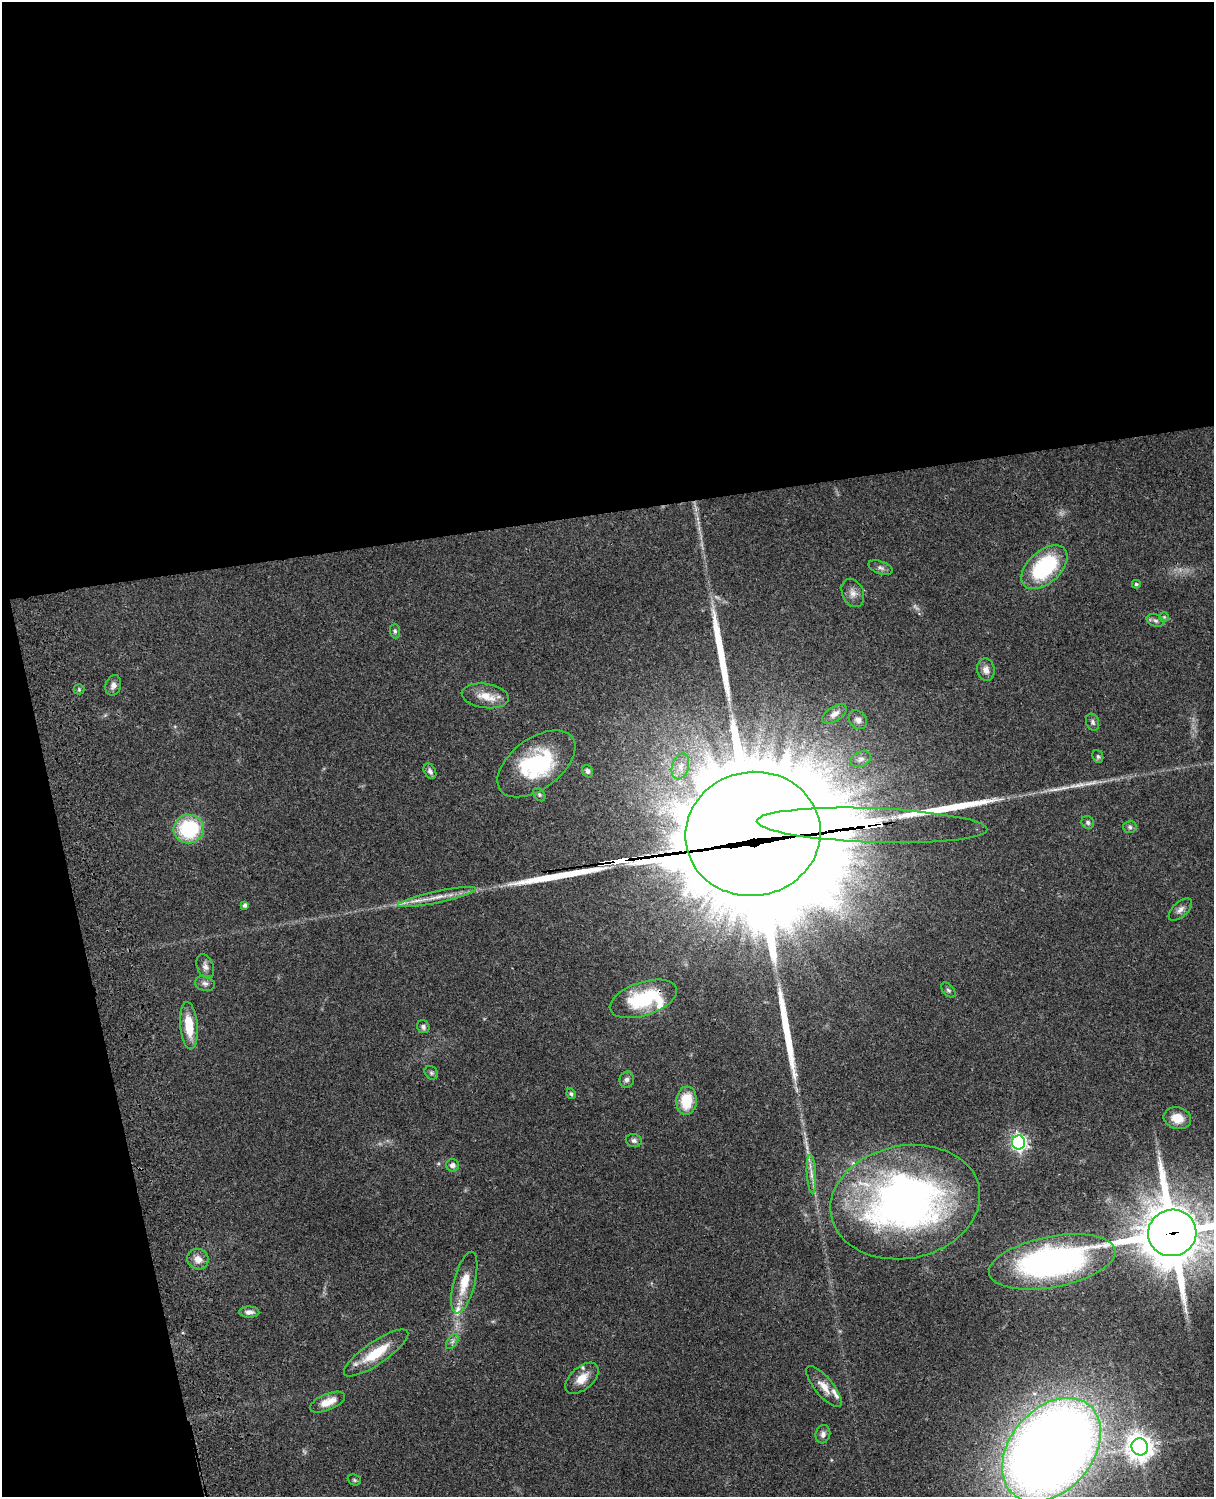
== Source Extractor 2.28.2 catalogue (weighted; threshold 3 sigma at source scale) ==
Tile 1 of 4 x 3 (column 1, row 1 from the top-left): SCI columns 122-1333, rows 3268-4762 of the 5087 x 4926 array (HDU 1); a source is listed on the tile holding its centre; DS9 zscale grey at full resolution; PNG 1216 x 1499 px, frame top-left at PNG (2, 2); each listed source drawn as its Kron ellipse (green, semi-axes under 4 px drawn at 4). Shown black and unused: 39% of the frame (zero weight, under 3 of 4 exposures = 6% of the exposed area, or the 3 px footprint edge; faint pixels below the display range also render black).
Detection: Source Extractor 2.28.2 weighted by HDU 2 'WHT'; one run over the whole footprint, this tile lists its part. Background 0.0811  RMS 0.0059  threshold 0.0265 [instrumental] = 3 sigma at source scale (4.5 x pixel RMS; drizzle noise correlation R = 1.50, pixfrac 1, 0.05/0.05 arcsec/px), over >= 5 px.
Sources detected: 77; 2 too faint to see at this stretch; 5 inside a brighter object's white glare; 5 long thin detections or spike segments (spike, bleed or trail) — neither listed nor drawn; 6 inside a brighter listed object's ellipse — not listed separately; the other 59 listed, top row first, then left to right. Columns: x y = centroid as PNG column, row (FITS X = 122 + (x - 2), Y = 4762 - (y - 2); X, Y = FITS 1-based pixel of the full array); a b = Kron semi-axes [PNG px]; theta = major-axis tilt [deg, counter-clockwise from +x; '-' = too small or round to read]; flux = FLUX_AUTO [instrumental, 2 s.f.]
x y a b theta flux
1044 567 27 16 42 53
880 568 13 6 -20 2.3
1136 584 4 4 - 0.89
853 593 15 10 -65 4.2
1164 617 5 5 - 0.72
1155 621 9 6 -22 1.8
395 631 7 5 -88 1.2
986 670 11 8 -79 3.5
113 685 10 7 74 2.7
79 689 5 5 - 0.87
485 696 24 12 -8 10
834 714 14 7 33 3.2
858 720 10 8 -44 3.1
1093 722 9 6 -70 1.6
1098 756 7 5 -68 1
861 759 11 7 24 2.5
536 764 45 25 37 53
680 766 13 8 73 4.8
430 771 8 5 -61 2
587 771 6 5 - 1.7
539 795 7 5 -49 1.2
1088 822 7 6 - 1.4
872 825 115 17 -2 1300
1130 827 7 5 -4 1.3
189 829 15 14 - 41
753 834 68 62 10 20000
437 897 40 6 12 8.6
245 905 4 4 - 1.7
1180 910 14 7 43 3
205 966 12 8 -68 2.9
205 983 10 7 -15 2.3
948 990 9 5 -46 1.3
643 999 35 17 18 39
189 1026 24 8 -85 15
423 1027 7 6 - 1.7
431 1073 7 6 - 1.3
627 1080 8 7 - 2
571 1094 5 4 - 1
686 1101 14 10 85 18
1177 1118 14 10 -12 8.8
634 1141 8 6 -14 2
1018 1142 7 6 - 180
452 1165 6 6 - 2.6
811 1174 19 4 -87 3.9
905 1202 75 56 11 300
1172 1233 24 23 - 3600
198 1259 11 10 - 5.1
1052 1262 64 25 11 180
464 1283 32 10 75 13
249 1312 10 5 -1 2.9
452 1342 8 5 58 1.6
376 1353 38 11 34 20
582 1378 20 11 41 8.2
824 1387 25 9 -50 6.5
327 1402 19 8 22 8.2
823 1434 9 7 75 2.3
1140 1447 8 8 - 630
1051 1450 59 41 49 1100
354 1480 7 5 -22 0.99
Overlapping masked pixels (flux is a lower limit): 5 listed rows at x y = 872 825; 753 834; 643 999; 1172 1233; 1051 1450
Isophote crosses this tile's border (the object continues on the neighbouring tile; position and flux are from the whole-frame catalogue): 2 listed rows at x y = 1172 1233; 1051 1450